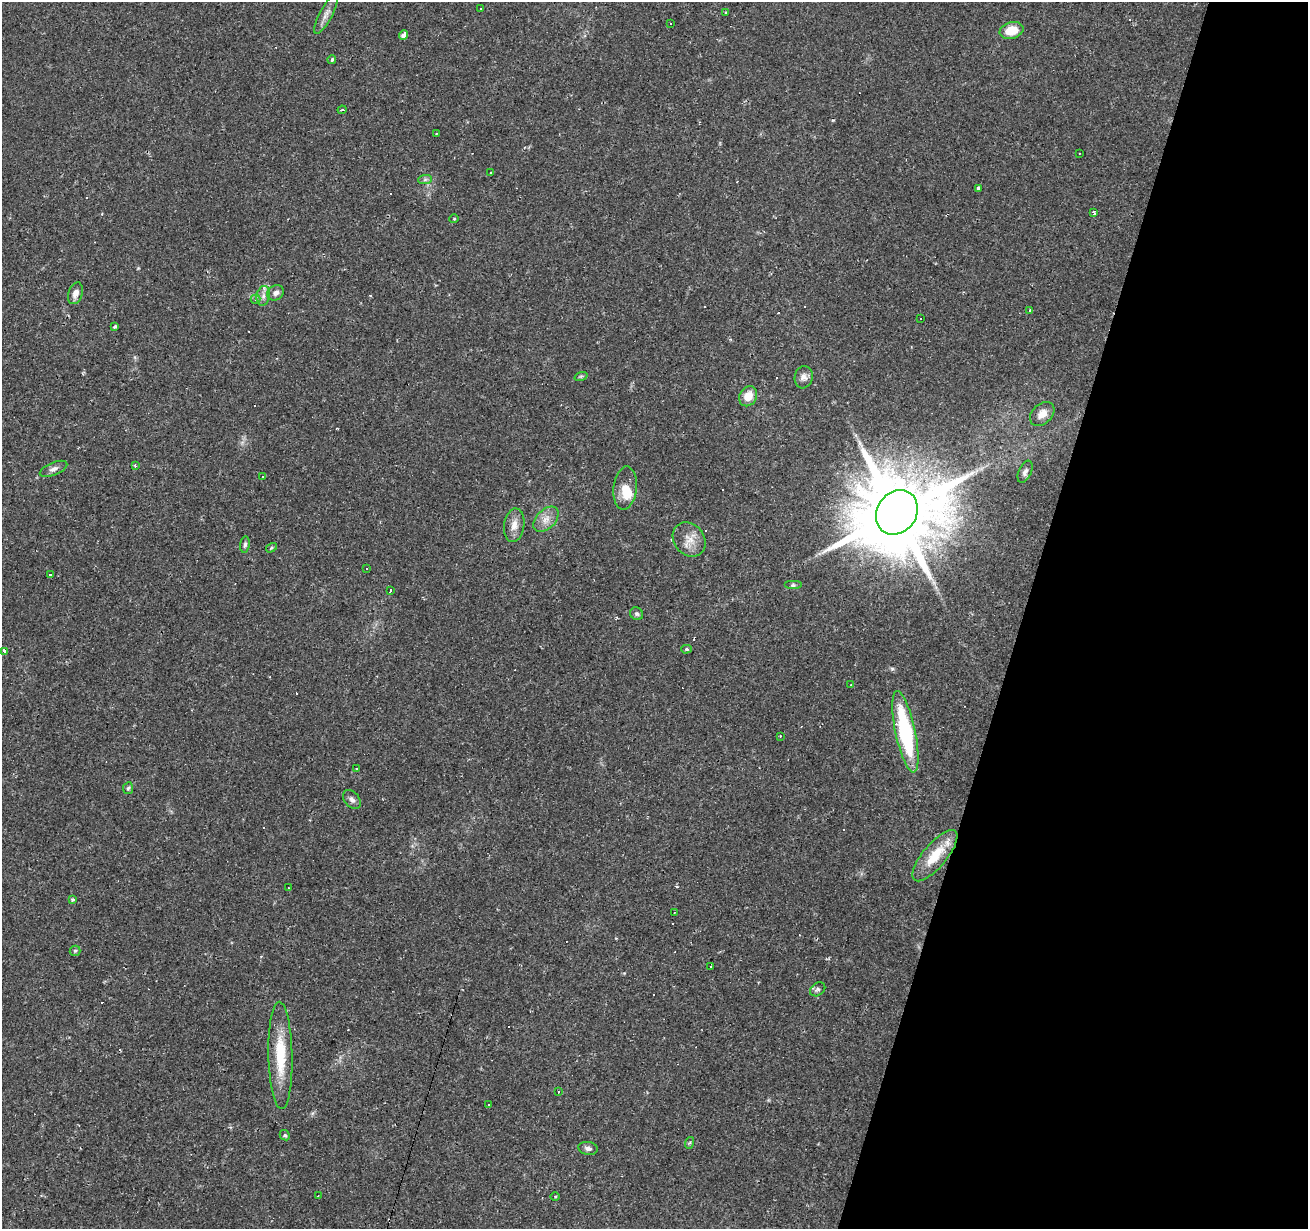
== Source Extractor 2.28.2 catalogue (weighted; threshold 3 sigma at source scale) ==
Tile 8 of 4 x 4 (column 4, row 2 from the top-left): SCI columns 3917-5222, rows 2669-3895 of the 5226 x 5399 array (HDU 1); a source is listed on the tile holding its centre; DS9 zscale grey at full resolution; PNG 1310 x 1231 px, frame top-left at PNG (2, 2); each listed source drawn as its Kron ellipse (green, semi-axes under 4 px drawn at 4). Shown black and unused: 22% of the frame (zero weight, under 2 of 3 exposures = <1% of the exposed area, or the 3 px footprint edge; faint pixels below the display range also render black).
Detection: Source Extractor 2.28.2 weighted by HDU 2 'WHT'; one run over the whole footprint, this tile lists its part. Background 0.0437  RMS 0.004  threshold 0.0178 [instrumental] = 3 sigma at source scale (4.5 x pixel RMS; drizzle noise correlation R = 1.50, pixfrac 1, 0.0396/0.0396 arcsec/px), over >= 5 px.
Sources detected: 101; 35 cosmic-ray / hot-pixel residue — neither listed nor drawn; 1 inside a brighter listed object's ellipse — not listed separately; the other 65 listed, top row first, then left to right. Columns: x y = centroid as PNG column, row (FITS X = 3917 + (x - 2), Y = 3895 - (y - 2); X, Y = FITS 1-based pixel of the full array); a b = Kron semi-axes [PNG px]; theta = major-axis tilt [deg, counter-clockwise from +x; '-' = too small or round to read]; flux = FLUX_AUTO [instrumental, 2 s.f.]
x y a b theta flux
481 8 2 2 - 0.23
725 13 3 3 - 0.52
326 14 22 6 62 2.7
670 23 3 2 - 0.46
1011 30 12 8 15 7.4
404 35 5 3 - 2.6
332 60 4 4 - 0.81
342 110 4 3 - 0.52
436 133 3 2 - 0.27
1079 154 3 2 - 0.33
490 173 3 2 - 0.64
425 180 7 4 1 0.83
978 188 4 3 - 2.1
1093 212 4 3 - 0.78
454 219 4 4 - 0.43
75 293 11 7 70 2.6
276 293 9 7 31 2
263 296 10 6 80 1.9
256 299 5 4 - 0.59
1030 310 3 3 - 0.65
921 319 3 3 - 1.4
114 327 4 3 - 0.73
581 376 7 4 18 0.62
804 377 11 9 80 2.1
748 396 10 8 58 5.1
1042 414 14 10 43 3.7
135 466 4 3 - 0.62
54 469 14 6 22 1.8
1025 472 12 6 66 1.5
262 476 3 3 - 0.57
625 488 22 11 84 6.4
897 512 23 19 55 6800
546 519 15 9 45 3.7
514 525 17 10 81 3.7
689 539 18 15 -52 5.4
245 545 8 4 83 0.92
271 548 6 4 32 0.52
367 569 3 2 - 0.49
50 575 3 2 - 0.34
793 585 9 4 0 0.68
390 590 4 3 - 2
637 614 7 6 - 0.85
687 649 5 4 - 0.84
5 651 3 3 - 26
851 685 3 2 - 0.29
905 732 41 10 -78 42
780 736 2 2 - 0.33
356 769 3 2 - 0.36
128 788 6 5 - 0.67
352 799 11 7 -49 1.7
935 856 32 11 50 12
288 888 3 2 - 0.53
72 899 3 3 - 0.93
674 913 2 2 - 0.35
75 951 5 5 - 0.65
711 966 3 2 - 0.34
818 989 8 6 35 1
280 1055 53 12 -89 16
559 1091 3 2 - 0.41
488 1105 3 2 - 0.66
285 1135 5 4 - 0.6
689 1143 6 4 70 0.52
588 1148 10 6 -9 1.4
318 1196 3 2 - 0.39
555 1196 5 3 - 0.42
Overlapping masked pixels (flux is a lower limit): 1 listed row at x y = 935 856